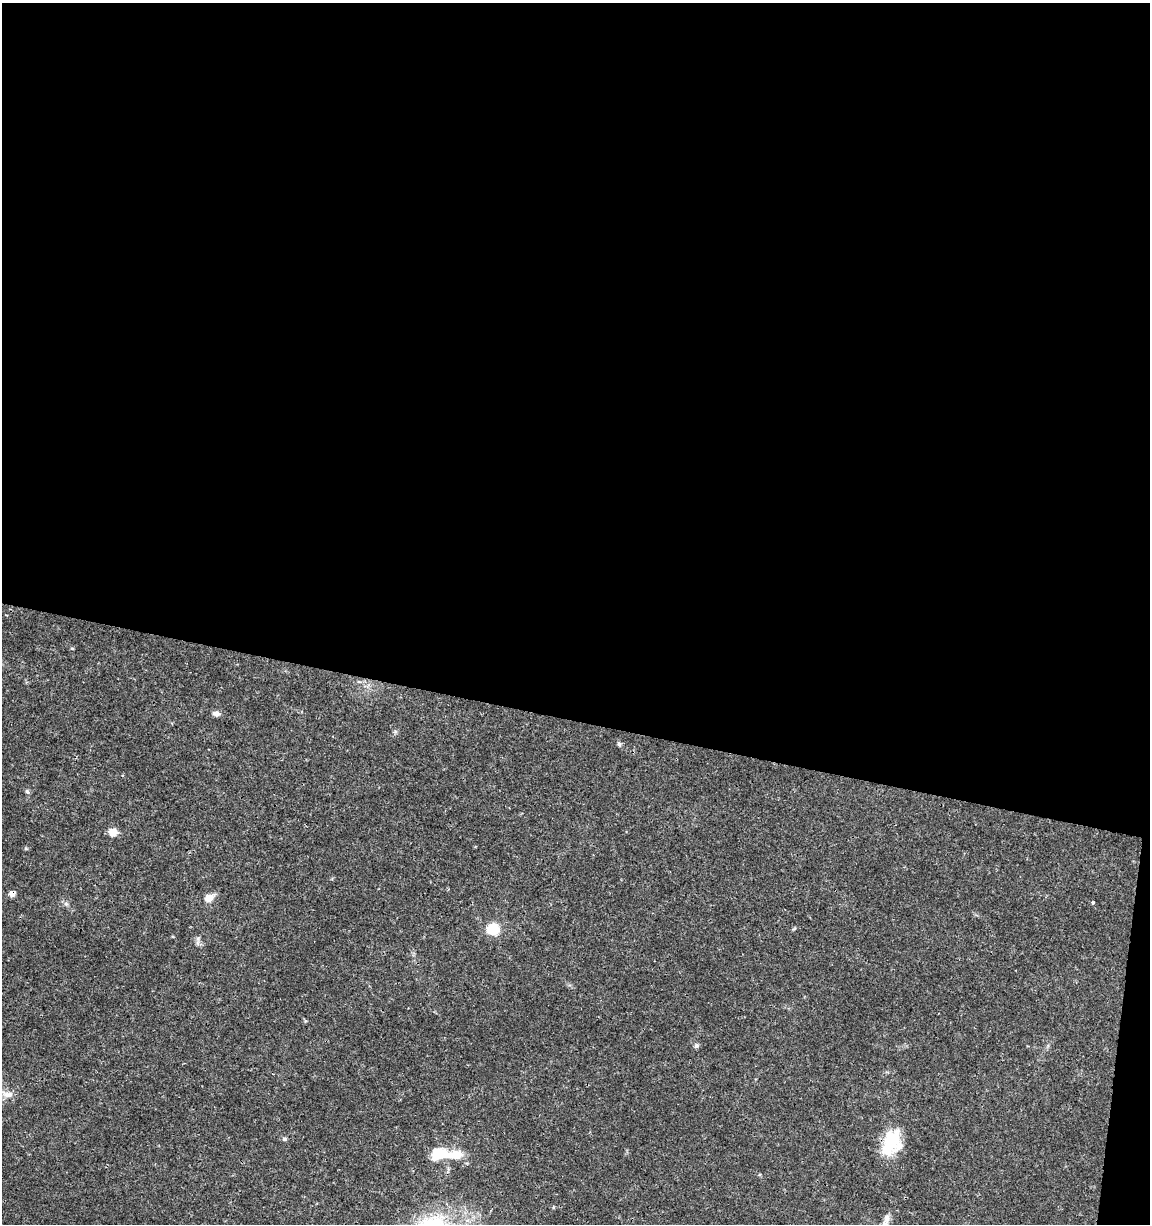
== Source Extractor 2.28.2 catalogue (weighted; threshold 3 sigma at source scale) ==
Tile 4 of 4 x 4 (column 4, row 1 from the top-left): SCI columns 3672-4819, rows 3675-4896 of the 5104 x 4898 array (HDU 1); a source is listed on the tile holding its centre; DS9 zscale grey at full resolution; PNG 1152 x 1226 px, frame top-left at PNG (2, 3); no overlay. Shown black and unused: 60% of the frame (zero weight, under 3 of 4 exposures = <1% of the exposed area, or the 3 px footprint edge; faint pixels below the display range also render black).
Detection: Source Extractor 2.28.2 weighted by HDU 2 'WHT'; one run over the whole footprint, this tile lists its part. Background 0.0189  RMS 0.0018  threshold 0.00796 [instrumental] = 3 sigma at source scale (4.5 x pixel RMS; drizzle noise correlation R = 1.50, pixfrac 1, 0.0396/0.0396 arcsec/px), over >= 5 px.
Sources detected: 17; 2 inside a brighter listed object's ellipse — not listed separately; the other 15 listed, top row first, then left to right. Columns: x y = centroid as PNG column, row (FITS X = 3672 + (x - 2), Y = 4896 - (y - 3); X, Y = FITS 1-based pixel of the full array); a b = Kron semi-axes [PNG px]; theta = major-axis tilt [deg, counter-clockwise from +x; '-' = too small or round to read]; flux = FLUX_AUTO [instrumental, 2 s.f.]
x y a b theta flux
72 648 4 4 - 0.2
216 714 8 6 -11 0.77
619 744 6 5 - 0.32
27 791 6 5 - 0.4
113 832 8 7 - 1.8
26 849 6 4 -18 0.21
12 893 7 6 - 0.79
209 898 12 8 29 1.7
1093 902 4 3 - 0.23
493 929 13 12 - 4.1
696 1046 6 6 - 0.48
7 1094 19 9 -7 1.7
284 1139 5 5 - 0.28
890 1144 31 20 66 6.5
439 1153 23 15 7 4
Overlapping masked pixels (flux is a lower limit): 1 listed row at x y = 12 893